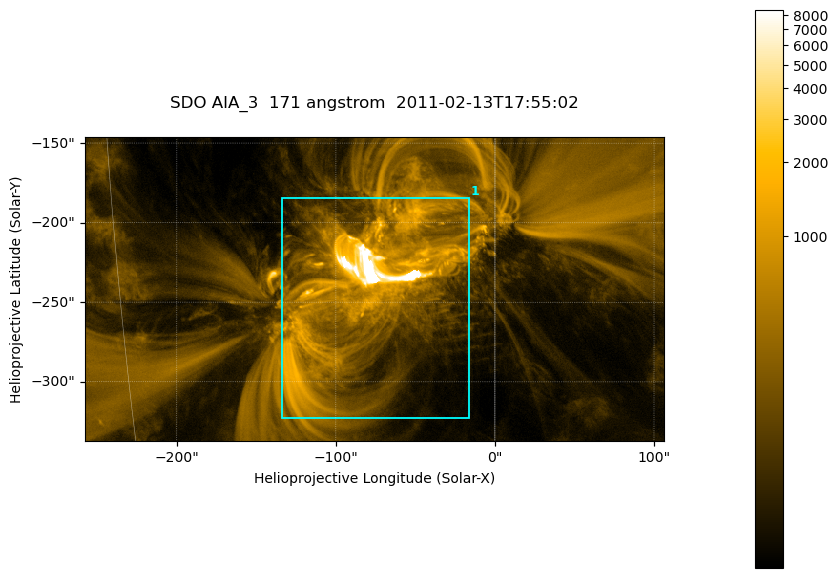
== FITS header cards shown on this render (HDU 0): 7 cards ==
TELESCOP= 'SDO     '           /
INSTRUME= 'AIA_3   '           /
WAVELNTH=                  171 /
WAVEUNIT= 'angstrom'           /
DATE-OBS= '2011-02-13T17:55:02.02' /
CTYPE1  = 'HPLN-TAN'           /
CTYPE2  = 'HPLT-TAN'           /

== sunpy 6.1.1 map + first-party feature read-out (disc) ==
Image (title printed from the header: SDO AIA_3  171 angstrom  2011-02-13T17:55:02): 607 x 318 px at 0.599 arcsec/px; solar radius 972 arcsec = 1622 px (partial field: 2.3% of the solar disc is inside the frame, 100% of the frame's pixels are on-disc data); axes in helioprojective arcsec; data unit not stated in the header (colour bar unlabelled)
Pointing: header CRPIX1/2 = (2056.06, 2043.72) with CRVAL1/2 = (0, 0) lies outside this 607 x 318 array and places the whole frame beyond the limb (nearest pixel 1.39 R_sun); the SolarSoft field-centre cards XCEN/YCEN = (-75.5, -241.7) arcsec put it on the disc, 1319 arcsec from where CRPIX/CRVAL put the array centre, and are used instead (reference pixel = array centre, CRVAL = XCEN/YCEN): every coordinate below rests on XCEN/YCEN
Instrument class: DISC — disc imager (sunpy class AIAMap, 171 A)
Bright regions (active regions / flare kernels): reference = the on-disc median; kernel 5 px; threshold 5 sigma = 623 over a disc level ~125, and >= 1.15x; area >= 193 px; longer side >= 4 px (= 2.4 arcsec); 1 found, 1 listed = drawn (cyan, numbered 1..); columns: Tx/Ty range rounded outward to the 2 arcsec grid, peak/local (2 s.f.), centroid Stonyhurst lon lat
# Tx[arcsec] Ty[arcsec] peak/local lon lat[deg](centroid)
1 -134..-16 -324..-184 124 -5 -21